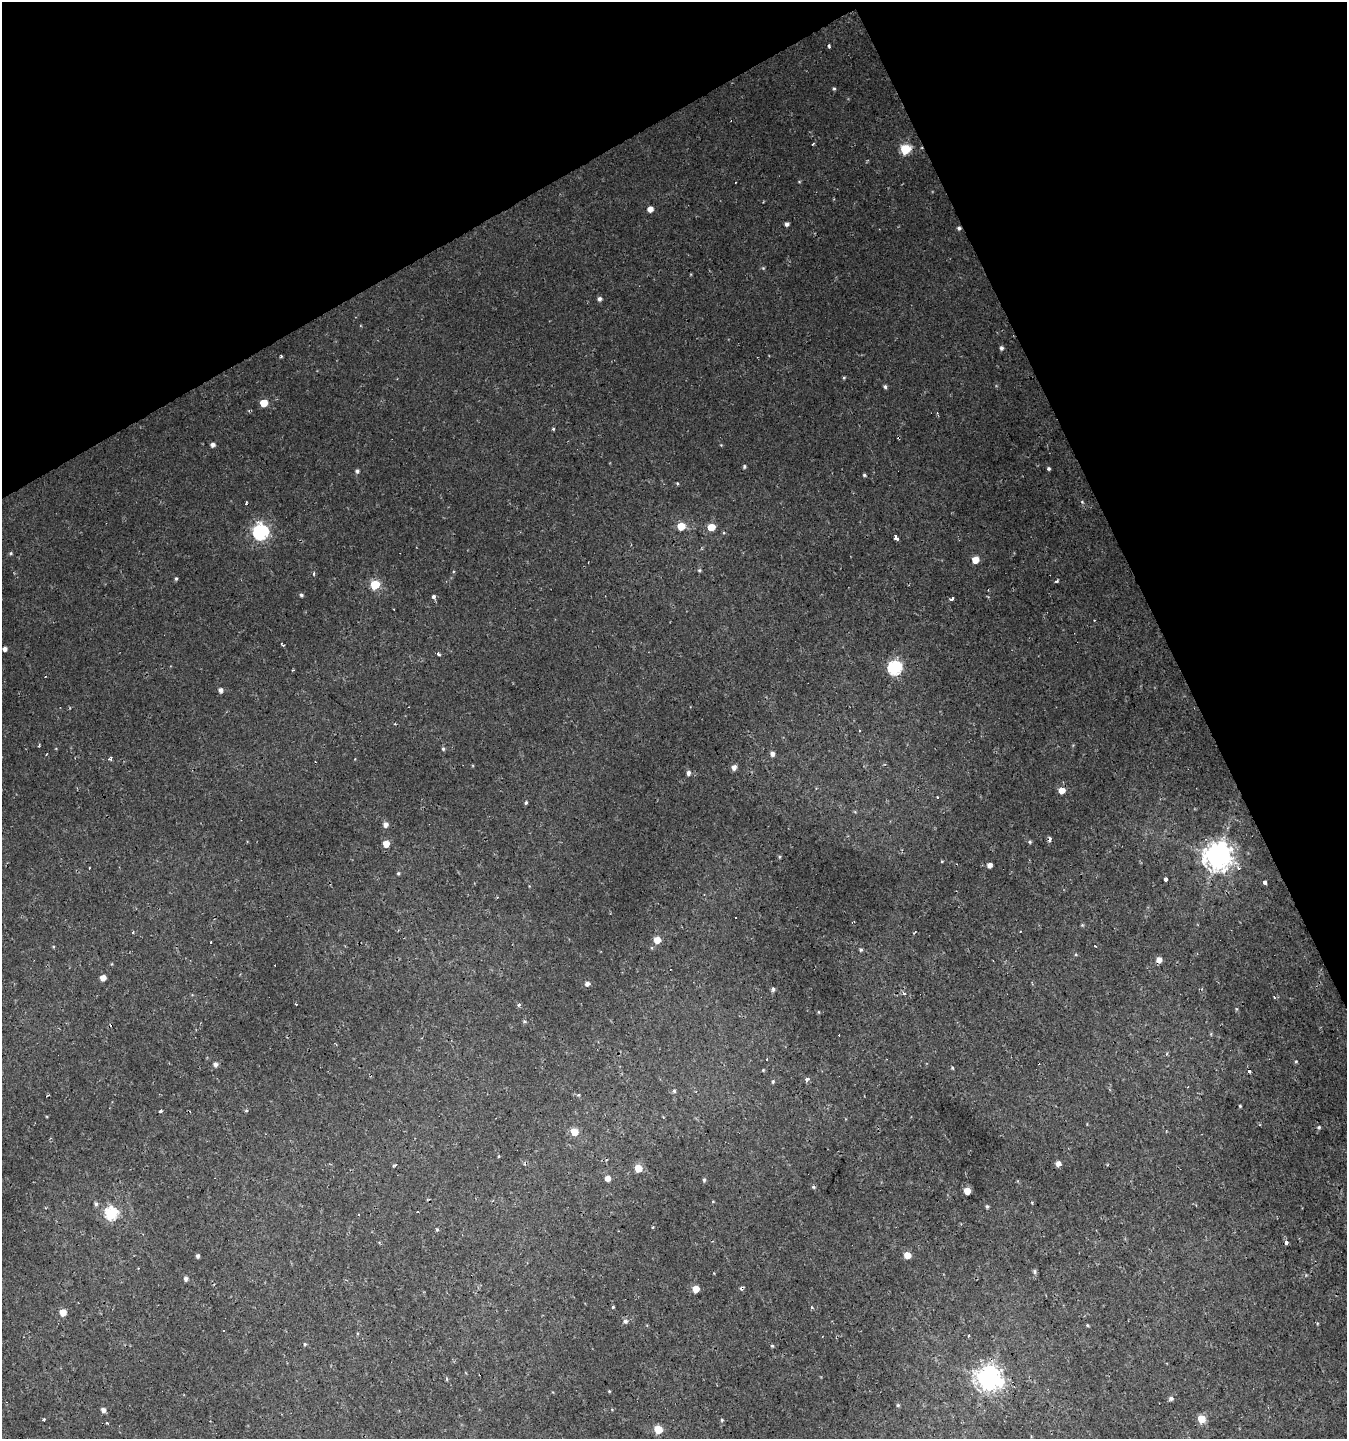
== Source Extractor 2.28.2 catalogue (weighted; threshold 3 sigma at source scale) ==
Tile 3 of 4 x 4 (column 3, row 1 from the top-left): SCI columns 2845-4189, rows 4312-5748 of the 5629 x 5748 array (HDU 1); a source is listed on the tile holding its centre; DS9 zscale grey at full resolution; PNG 1349 x 1441 px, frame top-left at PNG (2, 2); no overlay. Shown black and unused: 24% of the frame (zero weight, under 2 of 3 exposures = <1% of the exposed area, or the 3 px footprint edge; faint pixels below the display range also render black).
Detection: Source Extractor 2.28.2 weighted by HDU 2 'WHT'; one run over the whole footprint, this tile lists its part. Background 0.00239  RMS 0.0018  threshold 0.00792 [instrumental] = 3 sigma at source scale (4.5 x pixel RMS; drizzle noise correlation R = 1.50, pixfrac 1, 0.0396/0.0396 arcsec/px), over >= 5 px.
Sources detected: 147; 1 inside a brighter object's white glare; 14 cosmic-ray / hot-pixel residue — not listed; the other 132 listed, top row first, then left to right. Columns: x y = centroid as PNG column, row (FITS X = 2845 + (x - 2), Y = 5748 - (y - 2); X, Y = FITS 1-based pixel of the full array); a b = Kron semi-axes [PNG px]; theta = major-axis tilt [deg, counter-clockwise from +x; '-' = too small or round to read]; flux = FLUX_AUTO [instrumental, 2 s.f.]
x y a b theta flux
829 46 3 3 - 0.39
834 89 4 3 - 0.23
905 149 6 6 - 10
799 181 5 3 - 0.17
650 209 5 4 - 1.4
787 224 4 4 - 0.51
763 268 4 4 - 0.2
599 299 5 5 - 0.5
1001 348 5 4 - 0.44
281 356 3 3 - 0.21
844 378 4 4 - 0.2
885 387 4 4 - 0.38
264 403 5 5 - 3.9
553 429 4 4 - 0.2
899 437 3 3 - 0.52
213 445 5 4 - 0.71
721 445 4 4 - 0.14
744 466 4 4 - 0.28
1049 468 4 3 - 0.32
357 471 5 4 - 0.4
864 475 4 3 - 0.26
677 483 4 3 - 0.19
1082 502 5 4 - 0.2
246 503 4 2 - 0.35
681 526 5 5 - 3.9
711 527 5 5 - 3.1
261 532 7 6 - 42
896 537 5 3 - 2.6
11 553 5 5 - 0.25
975 560 5 5 - 2.3
699 570 5 4 - 0.22
314 574 5 3 - 0.19
176 579 4 3 - 0.29
1056 581 5 3 - 0.24
375 585 6 5 - 9.1
301 595 5 4 - 0.36
434 597 5 4 - 0.62
952 599 4 3 - 0.87
283 645 5 3 - 0.25
4 649 4 4 - 0.7
439 654 4 3 - 0.43
895 668 7 6 - 28
220 690 5 4 - 0.74
395 724 3 3 - 0.28
859 731 3 2 - 0.19
39 745 4 3 - 0.23
443 749 5 4 - 0.29
772 753 6 5 - 0.72
110 759 5 4 - 0.32
734 767 6 5 - 0.93
688 773 5 4 - 0.6
1062 790 5 5 - 2.2
937 797 3 3 - 0.4
526 803 4 3 - 0.36
385 824 5 5 - 0.97
1050 839 6 4 84 0.59
1030 842 5 4 - 0.25
386 844 5 5 - 2.4
1217 856 9 9 - 240
779 857 4 4 - 0.2
990 865 4 4 - 0.98
89 868 3 2 - 0.25
398 873 5 4 - 0.25
1165 879 4 3 - 1.2
1265 882 4 3 - 1.1
736 918 3 3 - 0.51
1082 925 5 5 - 0.2
915 932 3 2 - 0.14
657 940 5 5 - 2.8
210 943 3 3 - 0.46
861 950 5 4 - 0.31
1159 960 5 5 - 1.2
103 978 5 5 - 1.5
587 984 5 5 - 0.7
773 989 5 5 - 0.41
904 993 5 4 - 0.32
519 1005 5 4 - 0.34
1236 1009 5 3 - 0.16
818 1012 5 3 - 0.15
525 1021 5 3 - 0.22
1296 1061 5 4 - 0.23
215 1064 6 5 - 0.67
952 1068 3 3 - 0.27
763 1070 5 4 - 0.18
807 1079 4 3 - 1.2
773 1082 5 4 - 0.27
674 1091 6 5 - 0.33
578 1095 5 4 - 0.28
1240 1106 3 3 - 0.17
160 1111 4 3 - 0.55
246 1111 5 3 - 0.19
1319 1127 5 4 - 0.27
575 1132 5 5 - 3.9
1058 1164 5 5 - 1.1
394 1165 5 2 - 0.3
638 1168 5 5 - 3.9
607 1178 5 5 - 1.3
704 1180 6 4 81 0.33
813 1187 5 4 - 0.26
967 1191 5 5 - 2.6
713 1201 4 3 - 0.14
96 1204 6 4 -90 0.4
987 1206 4 4 - 0.29
418 1211 3 2 - 0.18
111 1213 6 6 - 21
359 1214 2 2 - 0.17
437 1229 5 4 - 0.21
1286 1243 4 3 - 0.58
907 1255 5 5 - 2.1
197 1256 4 3 - 0.46
1034 1272 6 5 - 0.35
186 1279 5 4 - 0.61
696 1289 5 5 - 2.7
613 1307 3 3 - 0.34
812 1307 5 3 - 0.18
63 1312 5 5 - 2.9
625 1321 6 6 - 0.57
1317 1323 5 3 - 0.17
1087 1325 4 4 - 0.19
968 1336 3 3 - 0.2
305 1344 4 4 - 0.21
772 1346 4 4 - 0.21
988 1378 8 8 - 150
446 1379 5 3 - 0.22
609 1391 3 3 - 0.17
1171 1398 5 5 - 0.52
898 1405 4 4 - 0.24
103 1410 5 4 - 0.75
44 1419 3 3 - 0.71
1201 1419 5 5 - 3.8
722 1420 4 3 - 0.22
658 1429 5 5 - 5.7
Overlapping masked pixels (flux is a lower limit): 5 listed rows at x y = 899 437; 1050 839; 1217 856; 1159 960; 103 1410